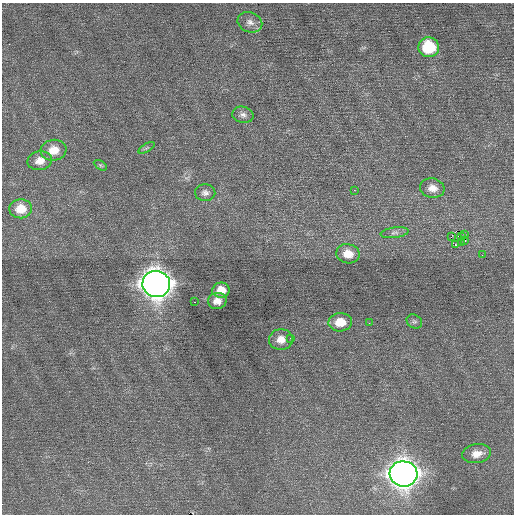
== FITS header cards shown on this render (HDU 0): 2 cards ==
NAXIS1  =                  512 / Axis length
NAXIS2  =                  512 / Axis length

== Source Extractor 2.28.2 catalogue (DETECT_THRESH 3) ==
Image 512 x 512 px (HDU 0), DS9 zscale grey, 1 PNG px = 1 image px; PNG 516 x 516 px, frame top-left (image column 1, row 512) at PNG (2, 3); each listed source drawn as its Kron ellipse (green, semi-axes under 4 px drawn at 4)
Background 0.191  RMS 0.71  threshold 2.13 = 3 sigma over >= 5 px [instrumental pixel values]
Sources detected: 31; all 31 listed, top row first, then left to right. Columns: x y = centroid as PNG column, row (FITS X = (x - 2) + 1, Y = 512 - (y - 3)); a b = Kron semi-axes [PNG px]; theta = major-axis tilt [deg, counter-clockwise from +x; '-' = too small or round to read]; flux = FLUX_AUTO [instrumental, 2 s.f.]
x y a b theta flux
250 22 13 10 -21 350
429 47 10 10 - 2300
243 115 10 8 -13 210
146 148 9 4 31 85
53 150 13 10 7 700
40 161 12 9 12 460
100 165 7 4 -31 79
432 188 12 9 -11 400
354 190 3 2 - 97
205 193 10 8 -3 220
21 209 11 9 2 740
395 233 14 5 8 190
465 235 3 2 - 240
451 236 3 2 - 45
461 236 3 2 - 72
465 240 3 2 - 130
461 243 3 2 - 25
455 245 3 2 - 120
348 254 12 9 -12 600
482 255 3 2 - 38
156 284 14 13 - 63000
221 290 9 7 11 580
217 301 9 8 - 390
194 302 3 2 - 99
340 322 12 9 2 720
414 322 8 6 -33 110
369 323 2 2 - 250
290 338 3 2 - 49
281 339 12 10 4 470
477 454 14 9 9 520
403 474 14 12 -7 50000